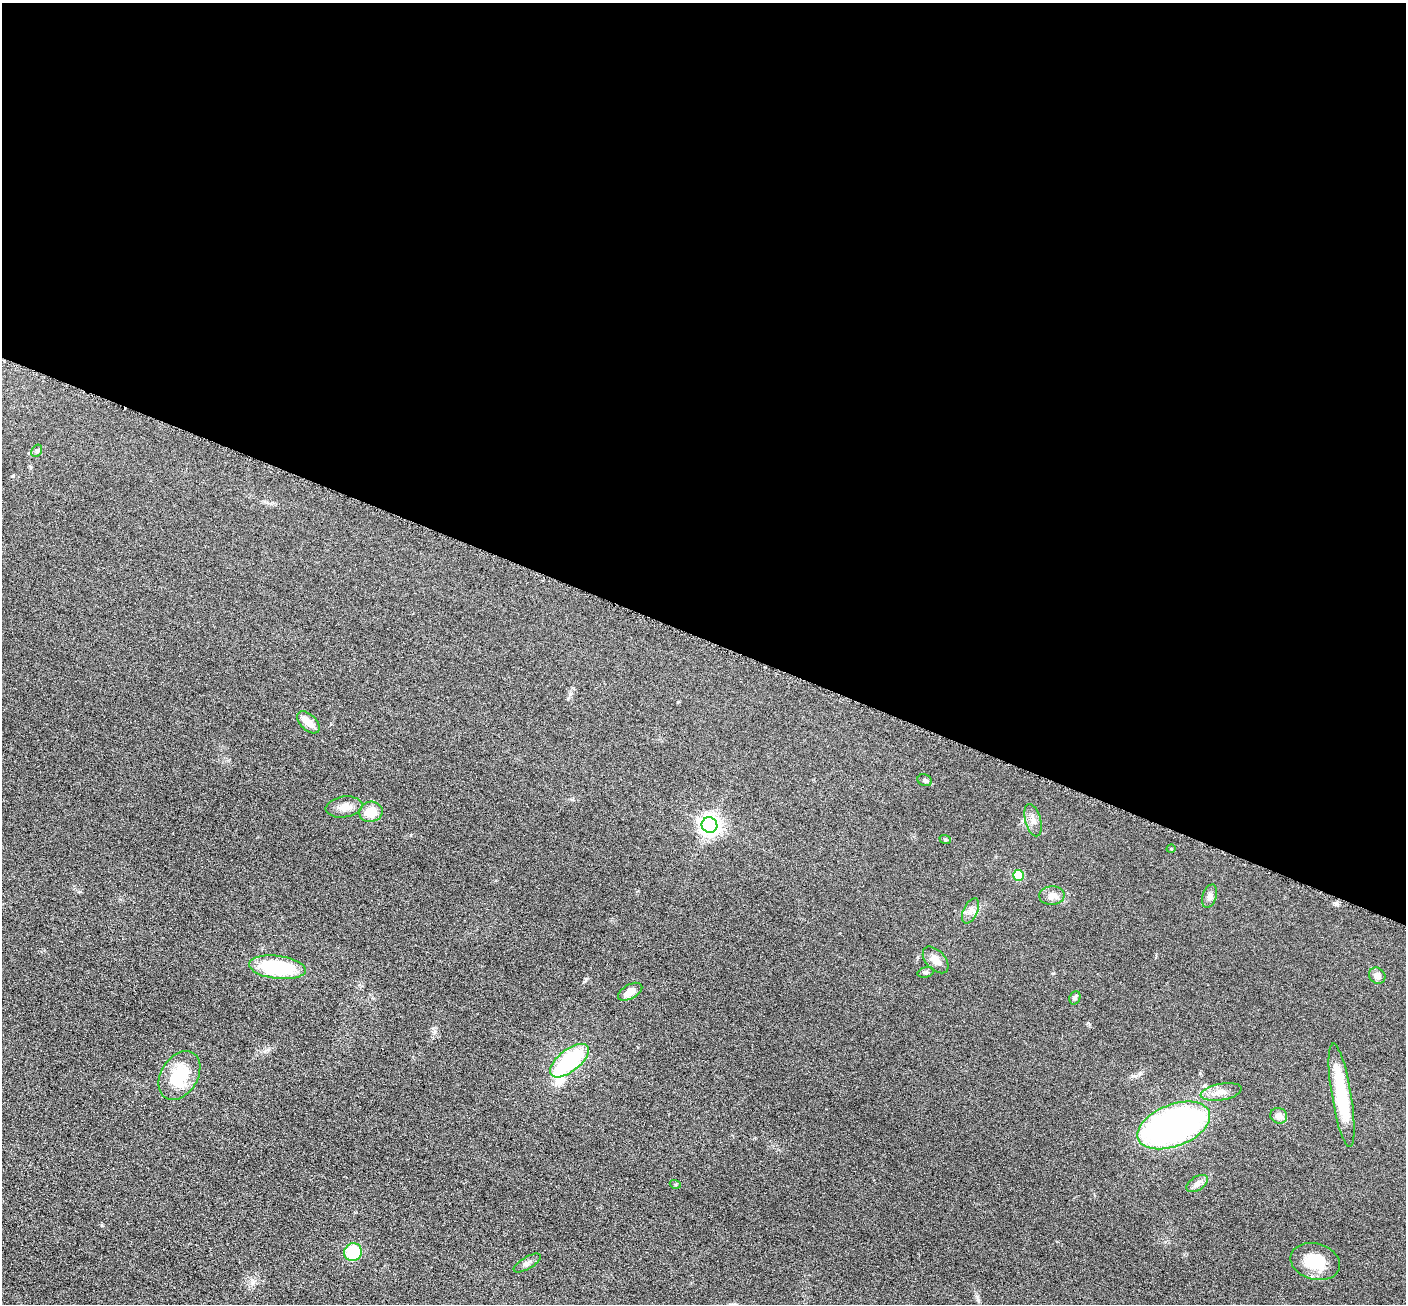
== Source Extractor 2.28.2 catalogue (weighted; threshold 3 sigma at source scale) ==
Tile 3 of 4 x 4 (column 3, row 1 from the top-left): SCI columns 2823-4226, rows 4062-5363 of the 5650 x 5662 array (HDU 1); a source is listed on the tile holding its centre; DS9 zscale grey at full resolution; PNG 1408 x 1306 px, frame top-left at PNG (2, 3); each listed source drawn as its Kron ellipse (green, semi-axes under 4 px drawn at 4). Shown black and unused: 49% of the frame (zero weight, under 3 of 6 exposures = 2% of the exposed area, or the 3 px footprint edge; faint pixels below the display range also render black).
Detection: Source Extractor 2.28.2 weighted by HDU 2 'WHT'; one run over the whole footprint, this tile lists its part. Background 0.0814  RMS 0.0096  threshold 0.0393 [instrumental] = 3 sigma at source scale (4.09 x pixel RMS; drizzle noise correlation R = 1.36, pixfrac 0.8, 0.05/0.05 arcsec/px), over >= 5 px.
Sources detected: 32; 1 inside a brighter object's white glare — neither listed nor drawn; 1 inside a brighter listed object's ellipse — not listed separately; the other 30 listed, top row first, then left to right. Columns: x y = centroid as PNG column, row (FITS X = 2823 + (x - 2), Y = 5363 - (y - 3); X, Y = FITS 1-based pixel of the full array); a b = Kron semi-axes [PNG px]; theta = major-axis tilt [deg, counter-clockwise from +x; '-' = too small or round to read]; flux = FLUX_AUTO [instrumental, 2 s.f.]
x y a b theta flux
37 451 7 5 58 1.5
308 722 13 8 -44 8.2
925 780 7 5 -18 2
344 807 18 10 8 8.3
371 812 12 10 13 15
1033 820 16 8 -75 5.5
709 825 8 7 - 450
945 839 6 4 -19 1
1171 849 4 3 - 0.68
1018 875 5 5 - 25
1052 895 13 9 2 6.9
1209 896 12 7 71 3.6
971 911 13 7 65 4.8
936 960 16 9 -47 7.2
277 967 28 11 -7 68
926 972 8 5 16 1.7
1377 976 8 7 - 5.2
630 992 13 7 29 8.8
1075 998 7 5 69 1.7
569 1061 23 11 38 73
179 1075 26 18 58 40
1221 1092 21 8 10 7.7
1342 1095 52 10 -81 50
1279 1116 9 7 -27 5.1
1174 1125 38 21 21 280
1197 1183 12 7 32 3.9
675 1184 5 3 - 0.94
353 1252 9 8 - 39
1315 1262 25 18 -16 28
527 1263 15 6 31 3.6
Unlisted compact peaks at least as high as the median listed source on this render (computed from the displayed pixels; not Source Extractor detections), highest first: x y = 586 979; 977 1296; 1053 973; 13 476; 265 1051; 568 698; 1088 1023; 678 702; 1140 1073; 411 835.